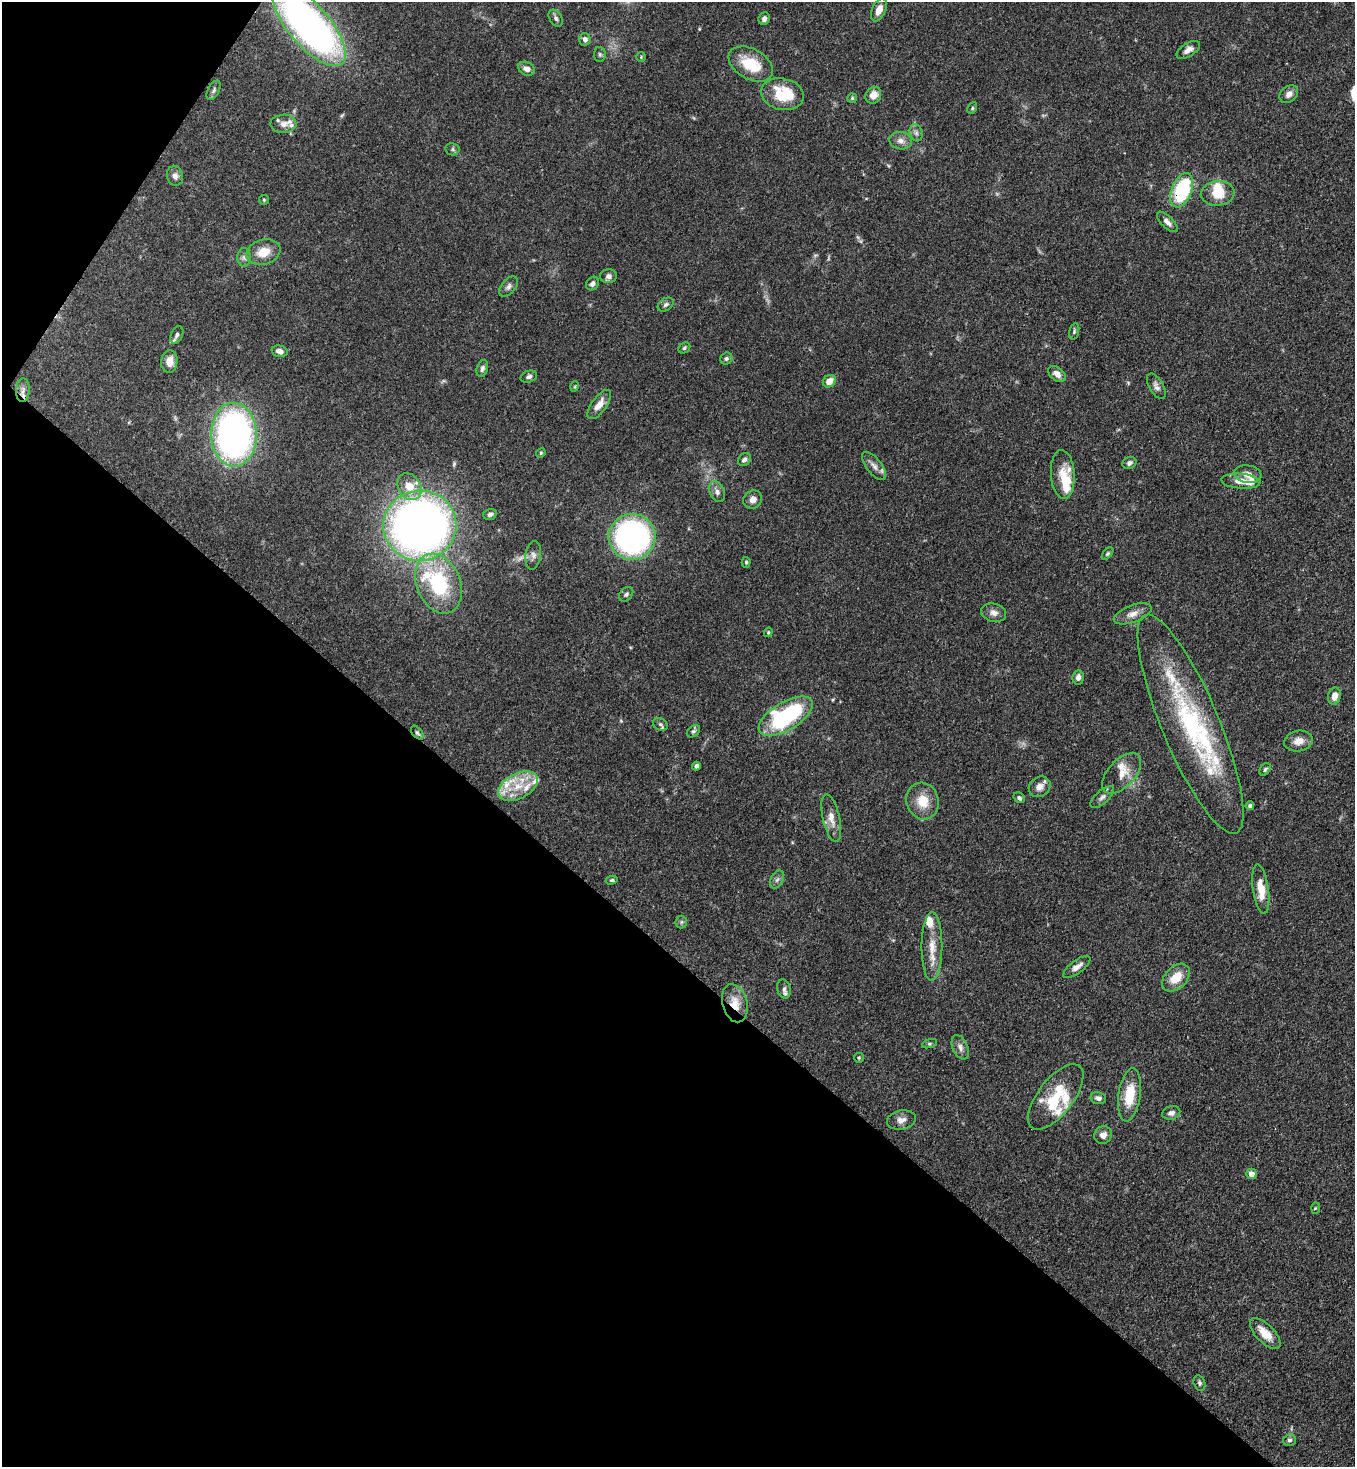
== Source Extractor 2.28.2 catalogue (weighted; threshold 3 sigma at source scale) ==
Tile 9 of 4 x 4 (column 1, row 3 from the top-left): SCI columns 364-1716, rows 1525-2989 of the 5999 x 5977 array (HDU 1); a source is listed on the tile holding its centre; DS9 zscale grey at full resolution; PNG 1357 x 1469 px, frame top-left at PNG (2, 2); each listed source drawn as its Kron ellipse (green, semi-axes under 4 px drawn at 4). Shown black and unused: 37% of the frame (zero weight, under 3 of 4 exposures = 7% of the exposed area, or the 3 px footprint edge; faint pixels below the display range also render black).
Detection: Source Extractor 2.28.2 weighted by HDU 2 'WHT'; one run over the whole footprint, this tile lists its part. Background 0.0905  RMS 0.0038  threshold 0.017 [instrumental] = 3 sigma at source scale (4.5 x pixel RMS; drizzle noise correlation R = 1.50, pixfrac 1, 0.05/0.05 arcsec/px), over >= 5 px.
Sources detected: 128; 1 too faint to see at this stretch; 1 inside a brighter object's white glare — neither listed nor drawn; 18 inside a brighter listed object's ellipse — not listed separately; the other 108 listed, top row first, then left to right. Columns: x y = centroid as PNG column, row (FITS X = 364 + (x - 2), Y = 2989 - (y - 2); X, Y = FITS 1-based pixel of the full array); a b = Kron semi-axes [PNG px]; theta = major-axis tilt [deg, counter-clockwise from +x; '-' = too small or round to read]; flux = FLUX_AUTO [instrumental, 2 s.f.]
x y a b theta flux
879 10 12 7 66 3.4
556 18 9 6 -55 1.1
764 19 6 5 - 1.3
309 26 50 20 -49 170
585 39 6 5 - 1.4
1188 50 13 6 32 2.1
600 54 7 6 - 0.76
641 57 5 4 - 0.37
751 64 24 15 -29 13
526 69 9 6 -26 2.1
214 90 11 5 61 1
782 94 22 15 -13 15
1289 94 10 7 40 2.2
873 95 9 7 56 3.7
852 98 5 4 - 0.47
972 108 6 4 63 0.53
283 124 13 9 1 2.6
916 133 8 6 -74 1.2
901 141 11 8 -10 2.2
452 149 7 6 - 0.71
175 176 10 8 -73 1.8
1182 190 18 10 68 33
1218 193 17 12 6 7.1
264 200 5 4 - 0.42
1167 222 13 5 -45 1.7
263 252 17 12 18 6.4
244 257 9 7 90 1.4
608 276 8 7 - 1.7
593 284 7 6 - 1.2
508 287 12 7 48 1.4
666 304 8 6 33 1
1074 331 8 5 75 0.72
177 335 9 6 64 1.2
684 348 6 5 - 0.7
279 351 8 5 -15 1.8
726 359 6 5 - 0.75
169 361 11 8 86 3.3
482 368 9 5 73 1.1
1057 374 10 6 -39 2.2
529 377 8 5 19 1
829 381 7 5 38 4.1
575 386 5 3 - 0.37
1156 386 14 7 -60 1.6
23 390 12 7 88 1.9
599 405 17 7 54 3.5
234 435 32 23 -89 160
541 453 5 4 - 0.51
744 459 7 5 42 1.2
1129 463 7 6 - 1.1
874 466 17 7 -51 2.4
1248 474 14 8 -8 2.5
1063 475 24 12 -86 6.2
1241 481 20 7 -4 4
409 487 14 11 -59 6.3
717 492 11 7 -65 1.6
753 500 10 8 38 2.2
490 514 7 5 15 1.1
420 526 37 35 9 310
632 537 23 23 - 100
1107 553 7 4 48 0.59
533 555 14 7 82 2
746 562 5 4 - 0.48
438 584 31 22 -68 30
626 594 8 6 49 0.87
994 613 13 9 -13 2.2
1133 614 20 8 20 3.3
768 632 5 4 - 0.42
1078 677 7 5 80 1.7
1334 696 8 6 75 2.6
786 716 30 14 31 42
660 724 7 6 - 0.81
1190 724 118 29 -67 60
693 731 7 5 39 0.73
417 733 8 4 -51 0.75
1298 741 14 10 10 3.2
696 766 4 4 - 1.4
1265 769 7 5 57 0.72
1122 773 24 13 47 5.9
518 786 21 12 28 9.2
1040 787 11 9 35 2.7
1102 797 15 6 41 1.6
1019 798 6 5 - 0.87
923 801 18 16 -75 7.4
1250 806 4 3 - 0.93
831 818 24 8 -77 3.6
612 880 5 4 - 0.56
777 880 9 6 62 1.2
1261 889 25 8 -82 6.5
681 922 6 6 - 0.69
932 947 34 10 90 7.3
1077 967 16 6 37 2.3
1176 978 16 11 45 6.7
784 989 10 6 -77 1.4
735 1003 19 12 -75 5.8
929 1044 8 3 18 0.59
960 1047 13 7 -66 1.8
859 1058 5 5 - 0.44
1130 1095 27 11 82 11
1056 1097 39 17 52 15
1098 1098 8 5 -12 1.4
1171 1113 9 6 16 1.5
901 1120 15 9 11 2.5
1103 1135 9 8 - 2.2
1251 1174 5 5 - 2.2
1315 1208 6 4 87 0.42
1265 1334 19 9 -45 5.3
1199 1383 8 5 -75 0.82
1289 1440 6 5 - 0.82
Overlapping masked pixels (flux is a lower limit): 2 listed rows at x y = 1182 190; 735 1003
Isophote crosses this tile's border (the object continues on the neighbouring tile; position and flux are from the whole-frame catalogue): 1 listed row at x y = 309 26